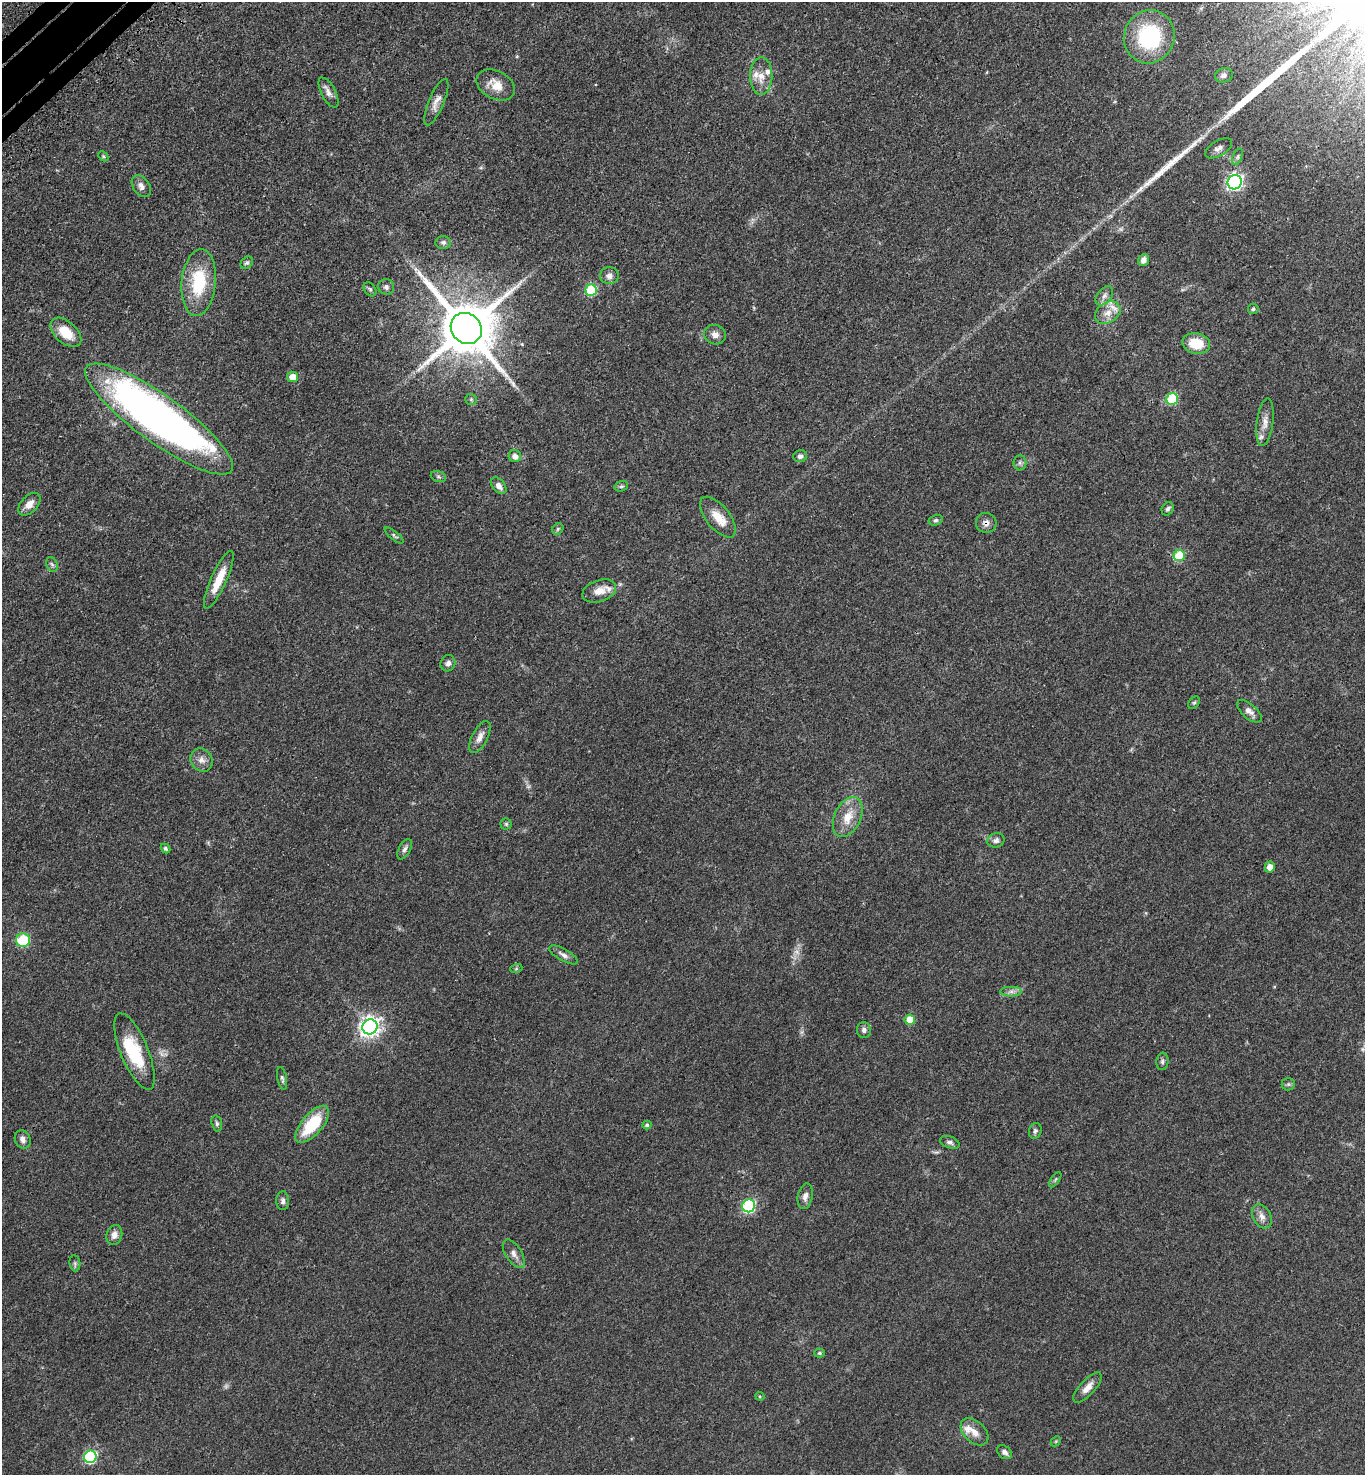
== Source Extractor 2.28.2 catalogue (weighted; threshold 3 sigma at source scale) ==
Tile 11 of 4 x 4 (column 3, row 3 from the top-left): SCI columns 2974-4336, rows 1573-3045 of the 6090 x 6092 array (HDU 1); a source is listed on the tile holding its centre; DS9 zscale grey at full resolution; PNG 1367 x 1477 px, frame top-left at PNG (2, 2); each listed source drawn as its Kron ellipse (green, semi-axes under 4 px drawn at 4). Shown black and unused: <1% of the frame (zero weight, under 3 of 4 exposures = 6% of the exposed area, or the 3 px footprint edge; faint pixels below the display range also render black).
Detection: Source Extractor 2.28.2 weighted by HDU 2 'WHT'; one run over the whole footprint, this tile lists its part. Background 0.0438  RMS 0.0052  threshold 0.0233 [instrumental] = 3 sigma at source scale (4.5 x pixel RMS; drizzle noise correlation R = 1.50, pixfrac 1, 0.05/0.05 arcsec/px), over >= 5 px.
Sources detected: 101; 2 too faint to see at this stretch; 1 inside a brighter object's white glare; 2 long thin detections or spike segments (spike, bleed or trail) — neither listed nor drawn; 5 inside a brighter listed object's ellipse — not listed separately; the other 91 listed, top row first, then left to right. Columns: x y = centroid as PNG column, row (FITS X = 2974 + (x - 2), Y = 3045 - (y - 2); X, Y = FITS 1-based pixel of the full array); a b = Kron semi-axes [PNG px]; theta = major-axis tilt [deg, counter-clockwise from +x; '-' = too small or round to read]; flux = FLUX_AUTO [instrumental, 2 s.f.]
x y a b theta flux
1149 37 27 25 64 44
1224 75 9 7 17 1.9
761 76 19 11 89 6.2
496 85 20 14 -28 7.4
328 92 16 7 -62 2.8
436 102 25 7 67 3.9
1219 148 15 7 31 2.5
103 156 6 4 -46 0.65
1237 157 9 4 68 1.1
1235 182 7 7 - 140
141 186 12 8 -54 3
443 242 8 6 -3 1.5
1143 260 6 5 - 2.5
247 263 7 5 42 0.96
609 276 9 8 - 2.4
199 283 33 17 84 25
386 287 8 7 - 1.6
370 289 8 5 -54 1.1
591 290 6 5 - 32
1104 296 11 7 52 2.2
1253 309 5 5 - 0.8
1108 313 14 10 34 4.7
466 328 16 14 -45 3700
66 332 18 11 -42 12
715 335 11 9 -20 2.8
1196 344 14 10 -11 11
293 377 5 5 - 5.7
471 399 6 5 - 0.77
1172 399 6 5 - 30
159 419 89 23 -36 320
1265 422 24 8 83 4.4
515 456 6 6 - 2.6
800 456 7 6 - 1.7
1020 463 8 6 90 1.3
438 476 8 5 -18 0.98
499 486 9 6 -50 2.9
621 486 7 5 19 0.93
29 504 14 8 46 4
1168 509 7 5 59 1.1
718 517 24 11 -51 8
936 520 7 5 15 0.94
986 523 10 10 - 2.6
558 529 6 5 - 0.81
394 535 11 4 -39 0.99
1179 556 5 5 - 26
52 564 7 5 -66 1.1
219 580 31 7 66 10
599 591 17 11 19 5.9
448 663 8 7 - 2
1194 703 7 4 52 0.79
1249 711 15 7 -41 2.8
480 737 17 7 63 3.4
201 760 12 10 -53 3.5
848 817 21 13 65 9.5
506 824 5 5 - 0.81
996 840 9 7 14 1.8
165 848 5 4 - 0.89
405 849 11 5 61 1.8
1270 867 5 5 - 3.8
23 940 7 7 - 22
563 955 16 6 -30 2.5
516 969 6 4 18 0.67
1011 992 11 4 0 1.8
910 1020 5 5 - 11
370 1027 8 7 - 270
864 1030 8 7 - 1.9
134 1051 41 13 -68 21
1162 1061 9 6 85 1.2
282 1078 11 5 -79 1.3
1288 1084 6 6 - 0.96
217 1123 8 5 -74 1.1
312 1124 23 10 49 22
647 1125 4 4 - 1.1
1035 1131 8 6 72 1.2
23 1139 9 7 -64 2.4
950 1142 10 6 -20 1.4
1055 1180 9 4 55 0.85
805 1196 13 7 79 2.6
283 1201 9 6 -89 1.7
749 1206 6 6 - 61
1262 1216 13 9 -60 3
114 1235 10 8 73 2.9
514 1254 16 8 -57 3
75 1263 8 5 -83 1.1
819 1353 5 4 - 0.7
1087 1388 19 7 48 4.2
760 1396 4 4 - 0.52
974 1432 16 10 -44 4.8
1056 1441 6 4 45 0.57
1005 1452 8 6 -40 1.9
90 1457 6 6 - 57
Overlapping masked pixels (flux is a lower limit): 1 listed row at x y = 986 523